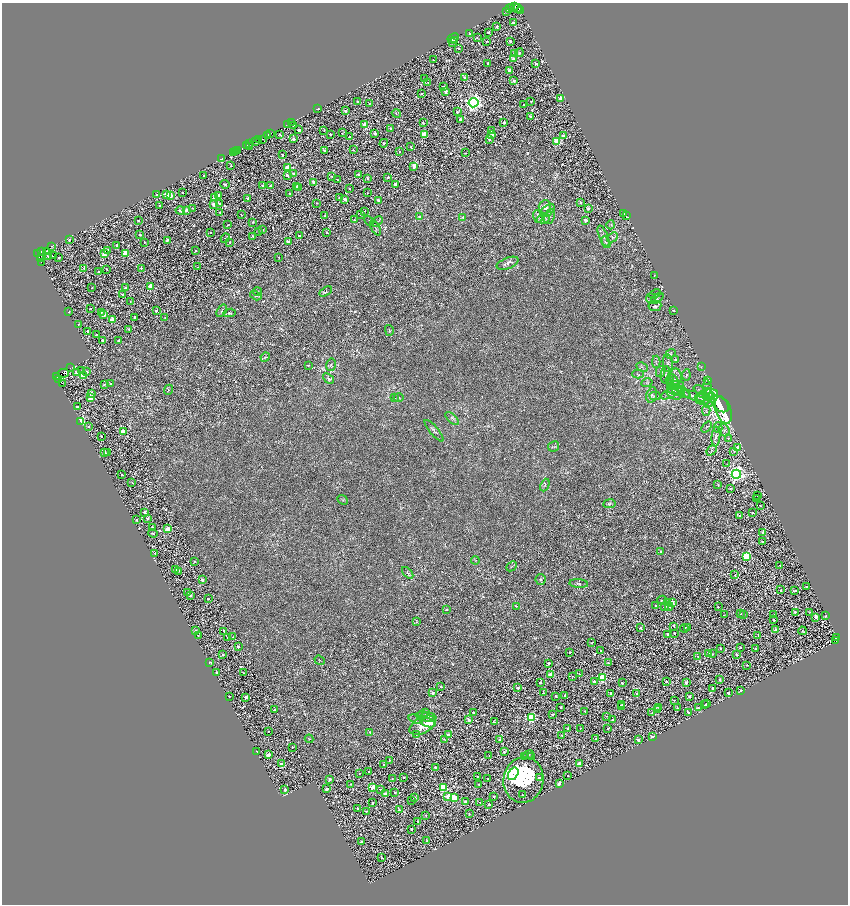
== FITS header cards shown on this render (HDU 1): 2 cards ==
NAXIS1  =                 1692
NAXIS2  =                 1804

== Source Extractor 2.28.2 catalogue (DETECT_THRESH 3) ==
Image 1692 x 1804 px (HDU 1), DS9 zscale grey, zoomed out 1/2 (1 PNG px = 2 x 2 image px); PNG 850 x 906 px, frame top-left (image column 1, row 1803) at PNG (2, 3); each listed source drawn as its Kron ellipse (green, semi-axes under 4 px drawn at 4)
Background 1.37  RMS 2.5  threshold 7.46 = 3 sigma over >= 5 px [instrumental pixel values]
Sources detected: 1196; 168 cannot appear on this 1/2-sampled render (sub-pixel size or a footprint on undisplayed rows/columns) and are neither listed nor drawn; of the other 1028, the 500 brightest by FLUX_AUTO listed and drawn (528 fainter detections omitted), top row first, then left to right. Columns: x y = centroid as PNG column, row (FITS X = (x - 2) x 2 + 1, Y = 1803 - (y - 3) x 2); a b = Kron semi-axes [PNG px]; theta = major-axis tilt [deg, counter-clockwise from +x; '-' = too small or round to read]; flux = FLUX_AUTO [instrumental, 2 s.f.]
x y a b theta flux
515 7 3 2 - 2200
511 8 2 2 - 2300
518 8 4 2 - 2500
509 9 2 1 - 420
507 11 3 2 - 1100
520 11 2 1 - 1100
513 23 2 2 - 1900
497 26 2 2 - 1400
488 32 2 2 - 560
469 33 3 3 - 440
453 38 6 2 28 990
477 38 2 2 - 500
455 41 3 2 - 600
486 41 2 2 - 470
510 41 2 2 - 1200
452 42 2 2 - 2900
459 48 3 2 - 530
515 53 2 2 - 5900
519 53 4 3 - 610
513 59 4 3 - 2300
434 60 2 2 - 390
536 63 3 2 - 1100
488 64 2 2 - 1200
509 70 2 2 - 3400
465 77 3 2 - 940
425 79 2 2 - 910
514 81 2 2 - 2300
428 83 2 2 - 400
443 87 4 2 - 1200
446 91 2 2 - 3400
421 94 3 2 - 380
560 98 2 2 - 4300
531 101 2 2 - 700
357 102 2 2 - 1100
370 103 3 2 - 570
473 103 5 4 - 170000
523 105 2 2 - 400
318 109 2 2 - 390
345 111 3 2 - 910
457 112 3 3 - 1400
396 113 5 2 - 440
530 117 3 3 - 730
460 120 3 2 - 2700
291 122 2 1 - 1300
504 122 2 2 - 1700
423 123 2 2 - 710
287 125 2 1 - 540
293 125 2 2 - 850
364 125 3 3 - 11000
391 128 2 2 - 930
299 130 2 2 - 2000
324 130 2 2 - 410
491 130 3 2 - 560
270 133 2 2 - 5400
342 133 3 2 - 480
375 133 2 2 - 2300
280 134 2 2 - 670
330 134 2 2 - 840
492 134 3 3 - 3700
268 135 4 2 - 8600
424 135 3 3 - 13000
563 136 2 2 - 4200
350 137 3 2 - 590
258 139 2 2 - 1900
263 139 3 1 - 1700
294 139 2 2 - 2900
489 139 3 3 - 1200
255 141 3 2 - 8100
557 142 3 3 - 20000
384 143 4 4 - 1200
250 144 4 1 - 1500
247 146 3 2 - 3500
250 146 3 2 - 450
411 147 3 2 - 520
238 150 2 2 - 7700
324 150 2 2 - 1100
353 150 2 2 - 510
235 151 3 1 - 580
234 152 2 1 - 490
400 152 2 2 - 680
465 153 2 2 - 380
282 155 2 2 - 720
221 159 3 2 - 1800
231 166 2 2 - 430
414 166 3 2 - 8200
288 168 3 2 - 12000
294 174 2 2 - 2400
287 175 2 2 - 2600
358 175 2 2 - 2000
203 176 2 2 - 480
332 176 2 2 - 540
388 177 2 2 - 1500
368 178 2 2 - 1300
338 180 2 2 - 430
314 182 2 2 - 5900
225 184 5 3 - 1100
395 184 2 2 - 3700
263 185 2 2 - 1300
270 186 2 2 - 900
296 186 2 2 - 1200
299 188 3 2 - 1300
350 189 2 2 - 660
182 193 2 2 - 410
290 193 2 2 - 630
367 193 2 2 - 530
167 194 3 3 - 10000
157 195 2 2 - 1100
219 195 2 2 - 5700
171 196 3 3 - 14000
214 198 2 2 - 2900
247 198 2 2 - 1100
339 198 2 2 - 390
345 199 2 2 - 5400
378 200 2 2 - 1400
580 202 3 2 - 530
317 203 2 2 - 390
214 204 3 2 - 4900
219 204 2 2 - 680
160 206 2 2 - 1700
545 207 7 6 - 3200
192 208 2 2 - 460
588 208 2 2 - 1700
186 210 3 2 - 4000
180 211 4 3 - 2000
547 211 8 5 38 1300
220 212 2 2 - 590
364 212 2 2 - 690
623 213 2 1 - 400
361 214 3 2 - 890
241 215 2 2 - 390
325 215 2 2 - 420
626 215 2 1 - 730
419 216 3 2 - 480
463 217 4 3 - 550
538 217 6 4 -73 1100
550 217 8 5 67 1500
543 219 6 3 12 970
354 220 2 2 - 400
585 220 2 2 - 5200
138 221 2 2 - 630
369 221 5 2 - 410
377 221 6 3 32 700
253 222 2 2 - 640
228 225 3 2 - 400
611 225 4 2 - 400
375 228 8 2 -60 670
262 230 2 2 - 2800
258 231 3 3 - 540
210 232 2 2 - 560
327 232 2 2 - 660
140 235 2 2 - 1300
253 236 3 2 - 780
299 236 3 2 - 1500
603 236 11 3 -68 1500
613 237 6 4 43 1100
225 238 5 2 - 560
69 240 3 3 - 880
167 240 2 2 - 1200
144 242 2 2 - 510
230 242 2 2 - 570
288 242 2 2 - 2700
606 242 6 3 -60 570
117 245 2 2 - 1300
52 246 2 2 - 2900
107 250 4 2 - 960
42 251 2 2 - 2900
47 251 3 2 - 1400
196 251 2 2 - 580
125 253 3 3 - 17000
37 254 2 1 - 5900
104 254 3 3 - 10000
53 256 2 2 - 630
48 257 2 2 - 680
59 257 2 2 - 800
279 257 2 2 - 490
41 258 3 1 - 2400
41 262 2 1 - 4300
508 263 11 5 22 2200
198 267 2 2 - 470
83 268 2 2 - 520
141 268 2 2 - 650
106 269 2 2 - 630
98 272 2 2 - 530
654 275 2 2 - 400
151 287 3 3 - 18000
92 288 2 2 - 390
125 288 3 2 - 1100
258 292 4 3 - 470
326 292 7 4 30 920
122 294 2 2 - 860
655 294 6 3 23 560
256 295 6 4 -33 930
651 298 5 4 - 740
657 298 7 3 38 720
130 302 4 2 - 580
655 306 6 5 - 1400
91 308 2 2 - 430
674 310 2 2 - 450
156 311 2 2 - 1300
222 311 7 3 58 890
69 312 2 2 - 390
101 312 4 3 - 390
230 313 6 3 7 680
104 314 3 2 - 4800
135 317 2 2 - 2200
165 318 3 2 - 440
113 319 3 2 - 9800
79 324 2 2 - 460
128 329 3 3 - 400
389 330 5 3 - 470
88 331 2 2 - 1600
96 334 3 2 - 700
118 340 2 2 - 1100
103 341 3 2 - 2700
670 354 5 3 - 520
265 357 5 3 - 450
675 360 4 3 - 440
656 362 6 3 87 520
668 363 9 5 -83 1500
308 365 2 2 - 400
331 365 6 4 78 1100
642 367 6 2 -29 420
701 367 3 2 - 380
70 368 2 1 - 1200
82 371 4 2 - 470
87 371 2 2 - 650
661 372 6 4 75 930
64 373 5 3 - 18000
77 373 3 3 - 8900
638 374 5 4 - 680
665 375 9 5 85 1400
686 375 5 4 - 640
83 376 3 3 - 5700
676 376 8 6 -85 1900
57 377 2 1 - 1700
328 378 6 4 -39 1000
58 379 3 2 - 4300
707 380 3 3 - 460
670 381 5 4 - 600
673 381 8 4 -57 1700
62 383 2 1 - 640
647 383 5 3 - 800
104 384 3 3 - 730
111 384 3 2 - 580
675 385 8 4 7 1500
168 390 5 3 - 450
700 390 7 4 -26 930
708 390 11 4 -82 2100
676 391 9 4 -10 1300
680 391 11 5 -28 2000
91 393 3 2 - 2700
671 393 11 4 28 2200
684 393 6 3 -40 900
674 394 7 5 -24 1300
708 394 10 4 8 1800
652 395 8 5 75 1500
655 396 5 3 - 640
694 396 13 4 -17 2000
703 396 9 4 45 1400
90 398 3 3 - 4800
394 398 4 3 - 660
398 398 5 3 - 590
703 399 8 6 -10 2100
709 400 8 5 60 2200
720 404 10 6 -42 49000
77 407 2 2 - 1900
706 410 5 4 - 1000
723 410 14 7 -70 63000
452 418 8 3 -40 880
81 421 3 3 - 43000
89 426 3 3 - 530
706 427 6 3 51 570
718 428 5 3 - 600
724 430 6 5 - 1100
434 431 13 4 -50 1400
123 432 3 3 - 11000
101 436 2 2 - 700
716 437 10 4 84 1400
728 438 2 2 - 390
554 446 6 5 - 870
738 447 3 2 - 4200
712 450 6 3 48 790
734 451 3 3 - 440
104 452 2 2 - 3100
107 452 2 2 - 1200
727 464 3 3 - 410
122 474 2 2 - 420
736 474 5 4 - 170000
132 482 3 2 - 430
718 484 3 2 - 520
545 485 6 2 68 450
730 488 3 2 - 510
757 496 2 2 - 550
757 499 2 2 - 580
343 500 5 2 - 390
609 504 6 4 7 1400
760 505 2 2 - 510
145 513 3 2 - 1800
752 513 2 2 - 1000
740 515 2 2 - 1000
148 518 2 2 - 1300
136 520 3 2 - 510
152 528 2 2 - 1400
168 529 3 2 - 8900
763 532 2 2 - 3200
153 533 4 3 - 610
763 542 2 2 - 1500
661 552 3 2 - 1400
155 553 3 3 - 670
746 556 3 3 - 25000
475 560 4 3 - 410
194 561 2 2 - 440
780 565 2 2 - 550
511 566 5 2 - 450
175 570 2 2 - 2500
179 571 2 2 - 420
408 573 7 4 -47 890
735 575 2 2 - 500
540 579 5 5 - 1100
202 580 2 2 - 2800
579 583 9 3 -5 830
806 587 3 2 - 380
781 590 2 2 - 590
795 591 3 2 - 1100
188 592 2 2 - 680
190 595 2 2 - 2400
208 599 2 2 - 480
662 600 5 3 - 830
672 602 3 2 - 5100
668 603 3 3 - 1700
656 605 3 3 - 390
516 606 3 3 - 410
665 606 2 2 - 2800
669 606 4 2 - 610
718 607 2 2 - 400
447 609 2 2 - 890
795 612 2 2 - 1000
810 612 3 2 - 390
740 613 2 2 - 840
724 615 2 2 - 400
744 615 2 2 - 590
773 615 2 2 - 420
825 616 2 2 - 760
815 617 2 2 - 4000
774 620 3 2 - 490
417 622 4 3 - 430
674 626 3 2 - 750
687 627 2 2 - 710
641 628 2 2 - 810
684 628 4 2 - 630
775 630 2 2 - 3500
196 631 2 2 - 1800
224 631 4 2 - 1500
802 631 4 2 - 600
674 633 2 2 - 550
667 634 2 2 - 1400
198 636 2 2 - 450
758 636 3 3 - 450
227 637 2 2 - 490
233 637 2 2 - 570
837 637 2 1 - 830
836 641 2 1 - 1200
592 643 2 2 - 620
238 647 2 2 - 2700
721 648 3 2 - 430
741 648 2 2 - 590
756 648 2 2 - 980
601 650 2 2 - 740
570 652 2 2 - 710
709 653 2 2 - 3100
713 654 2 2 - 450
223 655 3 2 - 780
736 655 2 2 - 960
698 657 2 2 - 460
320 660 5 2 - 400
209 662 3 2 - 970
549 663 2 2 - 1700
608 663 2 2 - 740
747 665 2 2 - 650
217 673 2 2 - 1200
243 673 2 2 - 400
551 674 3 2 - 9300
579 674 3 2 - 410
572 676 2 2 - 600
602 677 4 3 - 37000
720 680 2 2 - 1600
540 682 2 2 - 1300
594 682 2 2 - 2000
666 682 3 3 - 860
622 683 2 2 - 1600
686 683 2 2 - 2600
441 686 2 2 - 830
517 688 3 2 - 940
713 689 2 2 - 1100
741 691 3 2 - 660
433 693 2 2 - 2000
543 693 3 2 - 600
611 693 2 2 - 1200
728 693 3 2 - 1500
636 694 2 2 - 440
565 695 2 2 - 1100
229 696 2 2 - 750
556 696 2 2 - 760
246 697 2 2 - 3100
690 697 2 2 - 2400
674 700 2 2 - 420
707 703 2 2 - 520
622 705 2 2 - 510
705 705 3 2 - 390
621 706 2 2 - 480
560 707 2 2 - 1400
698 707 3 3 - 440
659 708 3 2 - 450
677 708 2 2 - 560
274 710 2 2 - 1200
658 710 2 2 - 990
585 711 2 2 - 440
473 712 2 2 - 620
688 712 2 2 - 1300
426 713 4 3 - 520
652 713 2 2 - 440
422 715 6 4 4 930
552 715 2 2 - 880
607 716 2 1 - 380
428 717 8 4 -6 1100
531 717 4 4 - 38000
416 719 7 3 -17 700
469 720 3 3 - 1200
613 720 2 2 - 2300
494 722 3 2 - 630
428 723 8 4 -15 4500
422 725 14 8 30 8700
567 728 2 2 - 490
580 728 2 2 - 460
608 729 2 2 - 490
268 731 2 2 - 470
370 732 3 3 - 410
416 734 3 2 - 420
448 735 2 2 - 1100
562 735 2 2 - 670
652 737 2 2 - 5700
309 739 4 3 - 390
444 739 3 1 - 510
500 739 3 2 - 3700
596 739 2 2 - 810
638 740 2 2 - 3800
292 747 2 2 - 560
257 751 2 2 - 570
504 752 3 2 - 600
268 755 2 2 - 6800
528 755 5 3 - 950
489 756 2 2 - 410
524 756 2 2 - 1600
531 757 3 2 - 740
389 760 2 2 - 420
281 764 3 2 - 2000
579 764 2 2 - 6700
384 765 2 2 - 990
435 767 2 2 - 1300
369 772 2 2 - 1100
359 773 2 2 - 430
513 774 7 4 60 34000
477 776 2 2 - 450
568 776 2 2 - 560
404 777 2 2 - 620
539 777 2 2 - 3600
330 779 2 2 - 2000
392 779 2 2 - 550
487 779 2 2 - 470
523 780 23 20 79 240000
350 784 2 2 - 510
479 784 2 2 - 640
559 784 2 2 - 3600
373 787 3 2 - 11000
443 787 3 3 - 28000
285 789 2 2 - 1600
326 789 3 2 - 2400
381 789 2 2 - 1300
395 793 2 2 - 830
385 794 2 2 - 3300
522 795 2 2 - 480
448 796 3 3 - 9100
415 797 2 2 - 2300
494 797 2 2 - 580
454 798 3 3 - 18000
412 800 3 2 - 390
465 802 2 2 - 1100
372 803 2 2 - 870
480 803 2 2 - 420
489 804 2 2 - 2300
358 808 2 2 - 2000
399 810 3 2 - 460
366 811 3 3 - 640
469 814 2 2 - 470
426 815 3 2 - 420
418 821 2 2 - 520
412 829 2 2 - 830
427 841 3 2 - 780
362 842 3 2 - 2600
382 858 3 2 - 540
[528 fainter detections neither listed nor drawn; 168 sub-pixel or undisplayed-footprint detections neither listed nor drawn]